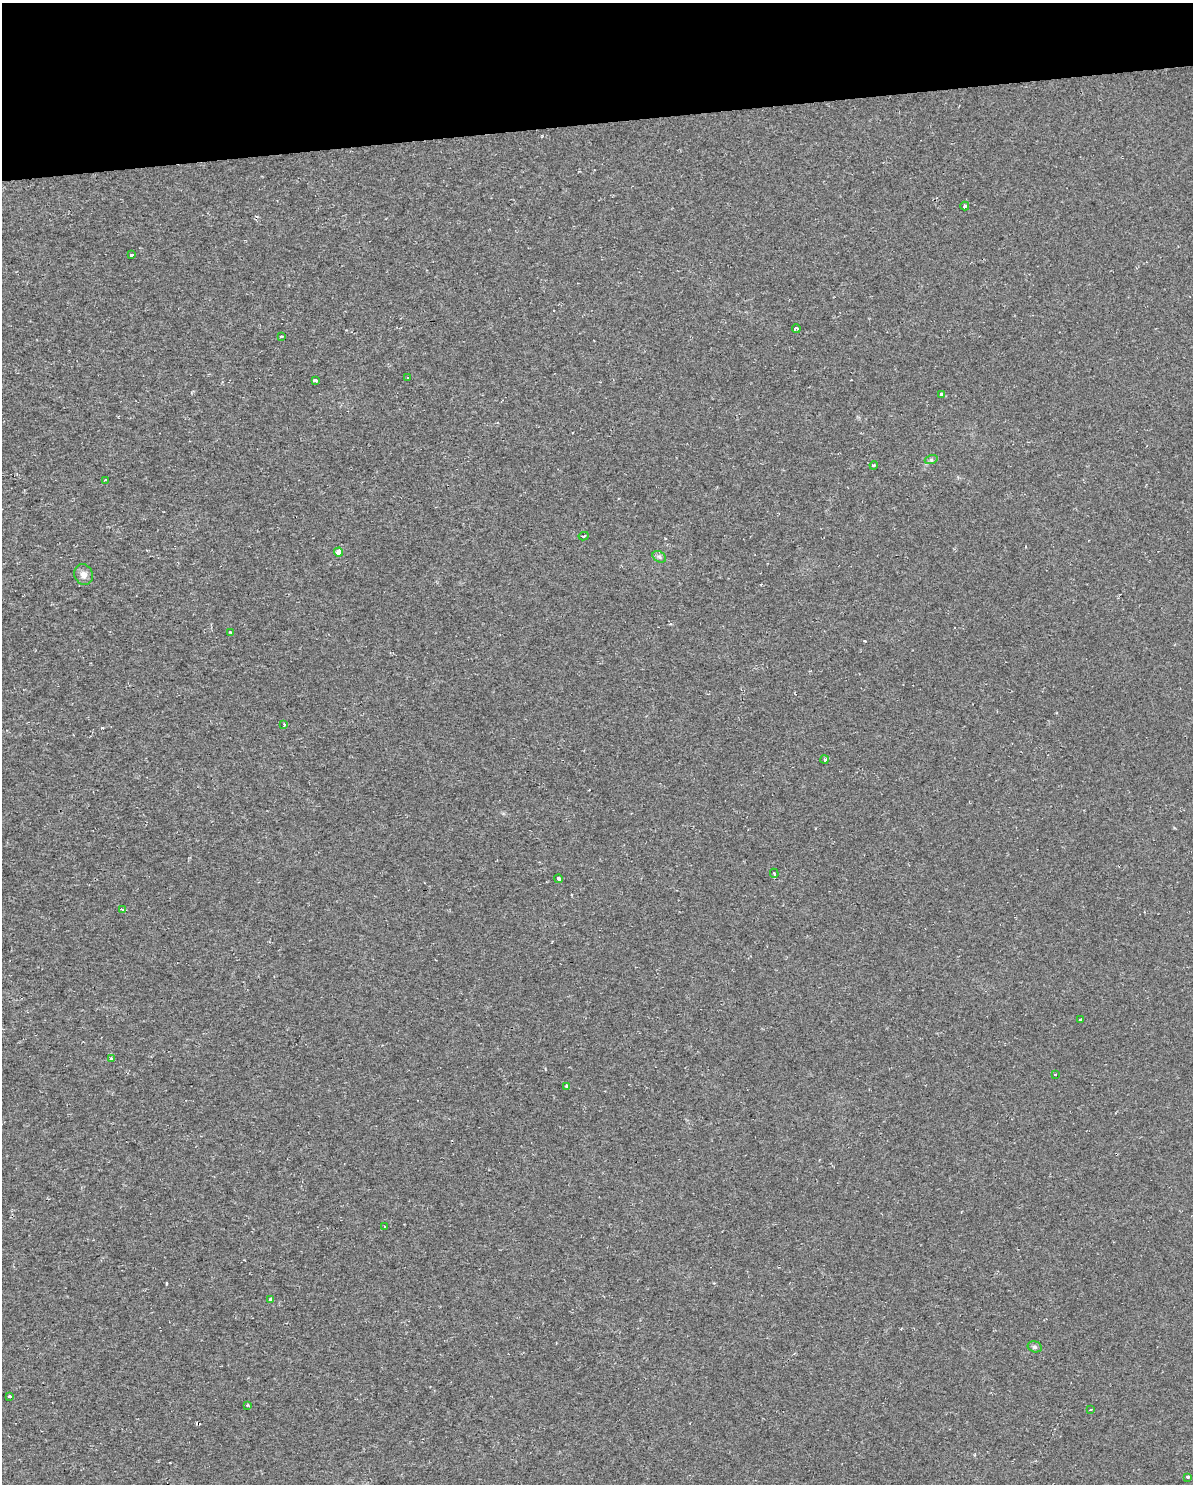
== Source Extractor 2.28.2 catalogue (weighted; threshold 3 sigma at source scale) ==
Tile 3 of 4 x 3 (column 3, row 1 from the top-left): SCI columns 2500-3690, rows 3026-4507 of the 5083 x 5803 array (HDU 1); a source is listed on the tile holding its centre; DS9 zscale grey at full resolution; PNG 1195 x 1486 px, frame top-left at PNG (2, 3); each listed source drawn as its Kron ellipse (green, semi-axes under 4 px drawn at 4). Shown black and unused: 8% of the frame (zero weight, under 2 of 3 exposures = <1% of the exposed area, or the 3 px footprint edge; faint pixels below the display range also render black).
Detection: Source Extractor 2.28.2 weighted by HDU 2 'WHT'; one run over the whole footprint, this tile lists its part. Background 0.00663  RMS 0.0049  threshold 0.0219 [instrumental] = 3 sigma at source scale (4.5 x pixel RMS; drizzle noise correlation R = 1.50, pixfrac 1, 0.0396/0.0396 arcsec/px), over >= 5 px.
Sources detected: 35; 4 cosmic-ray / hot-pixel residue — neither listed nor drawn; the other 31 listed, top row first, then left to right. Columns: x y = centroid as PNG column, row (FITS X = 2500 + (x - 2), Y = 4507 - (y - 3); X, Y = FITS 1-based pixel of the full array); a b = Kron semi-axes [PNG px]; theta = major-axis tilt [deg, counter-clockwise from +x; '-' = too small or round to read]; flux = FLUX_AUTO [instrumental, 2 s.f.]
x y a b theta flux
965 206 4 3 - 2.1
131 255 3 3 - 5.3
796 328 4 3 - 1.2
281 336 3 3 - 0.49
407 377 3 3 - 0.83
315 380 4 3 - 2.5
942 395 4 4 - 5.1
931 460 6 4 18 0.81
874 465 4 3 - 0.49
105 480 3 2 - 0.64
584 536 5 3 - 0.93
339 552 4 4 - 4.9
659 557 7 5 -31 1.1
84 575 10 9 - 3
231 632 4 3 - 0.68
284 725 4 3 - 1.1
825 759 4 3 - 1.4
774 873 4 3 - 0.53
558 879 4 4 - 3.6
122 910 3 3 - 1.2
1081 1019 4 3 - 3.8
111 1058 3 2 - 2.6
1055 1074 3 2 - 0.99
566 1086 4 3 - 1.8
385 1227 3 2 - 0.4
271 1299 4 3 - 3.9
1035 1347 7 5 -15 0.94
10 1396 4 3 - 1.6
247 1405 4 4 - 0.49
1091 1410 3 2 - 0.44
1188 1477 3 3 - 4